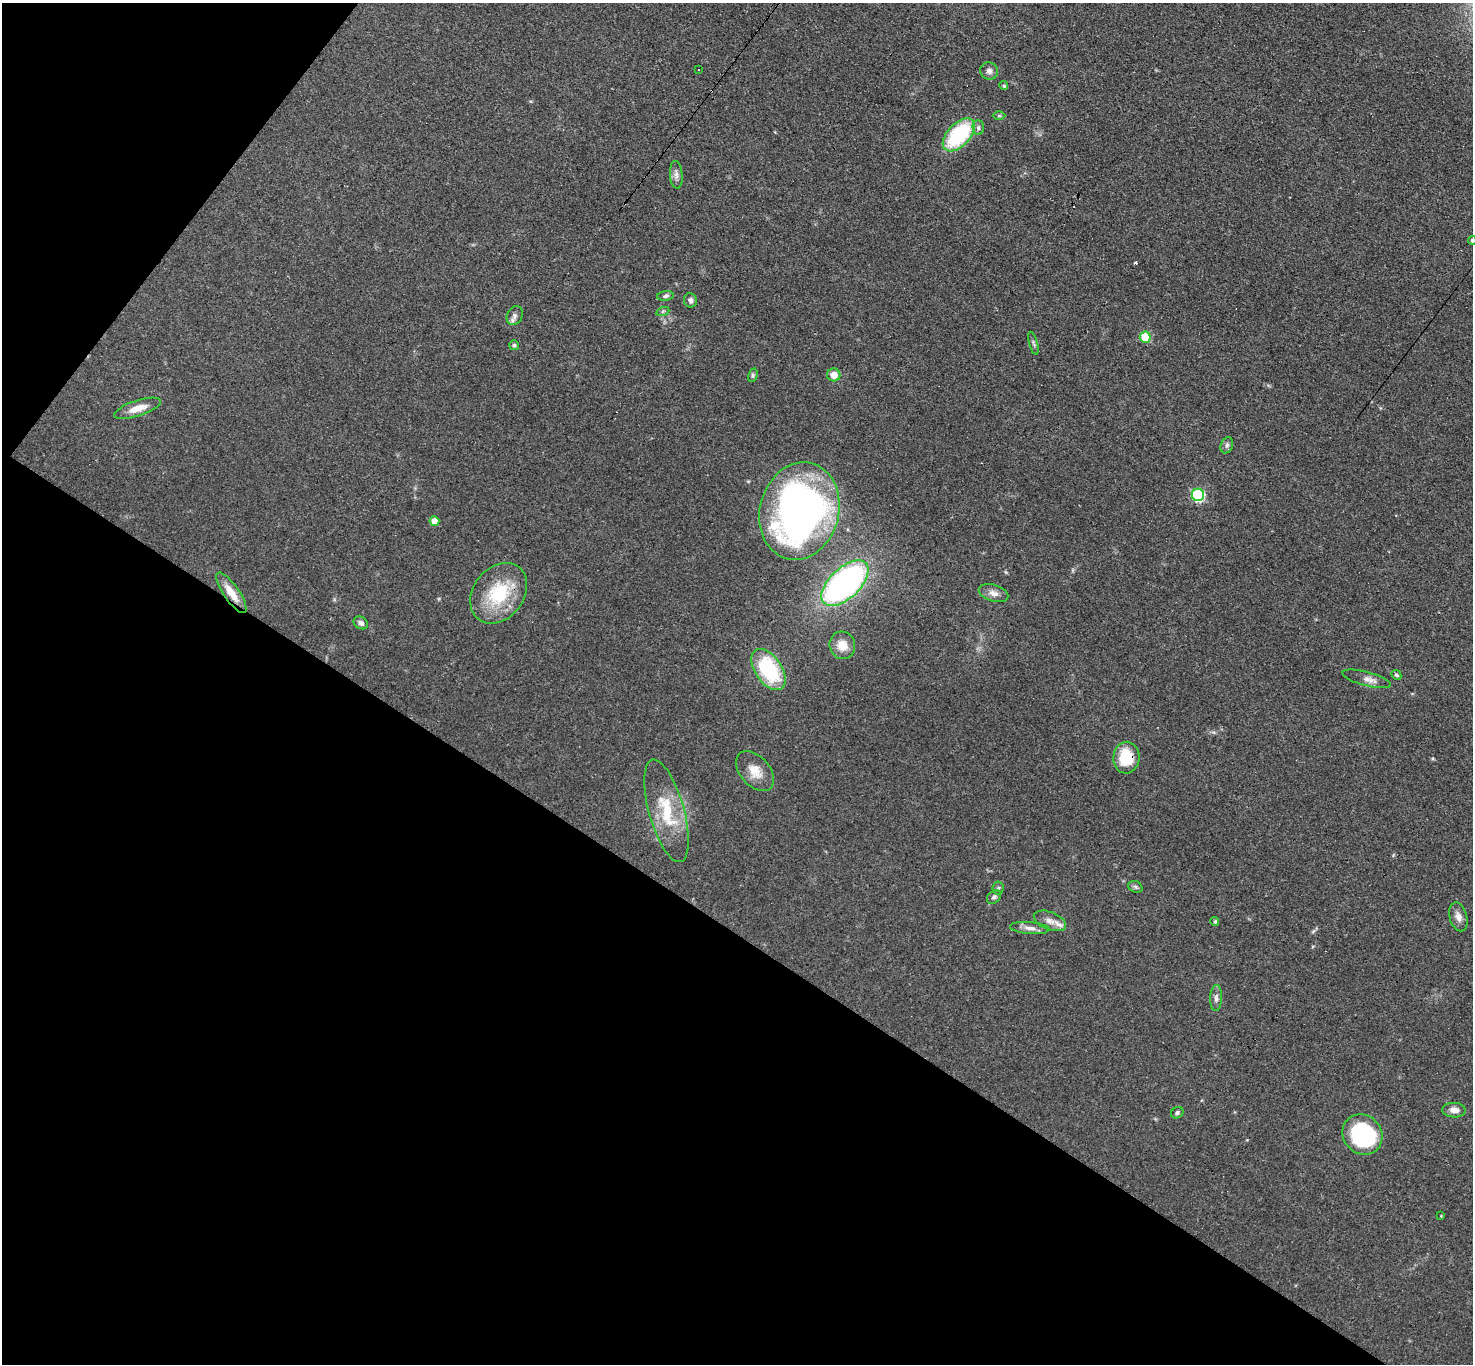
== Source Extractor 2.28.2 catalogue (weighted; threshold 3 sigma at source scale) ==
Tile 9 of 4 x 4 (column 1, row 3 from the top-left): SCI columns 47-1517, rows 1672-3033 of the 6061 x 6051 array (HDU 1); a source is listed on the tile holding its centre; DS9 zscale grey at full resolution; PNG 1475 x 1366 px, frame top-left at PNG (2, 3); each listed source drawn as its Kron ellipse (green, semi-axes under 4 px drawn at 4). Shown black and unused: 36% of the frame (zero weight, under 3 of 4 exposures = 1% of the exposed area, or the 3 px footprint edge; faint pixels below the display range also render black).
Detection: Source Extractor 2.28.2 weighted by HDU 2 'WHT'; one run over the whole footprint, this tile lists its part. Background 0.12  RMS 0.0068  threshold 0.0307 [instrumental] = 3 sigma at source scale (4.5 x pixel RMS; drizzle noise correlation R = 1.50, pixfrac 1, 0.05/0.05 arcsec/px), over >= 5 px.
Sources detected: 46; all 46 listed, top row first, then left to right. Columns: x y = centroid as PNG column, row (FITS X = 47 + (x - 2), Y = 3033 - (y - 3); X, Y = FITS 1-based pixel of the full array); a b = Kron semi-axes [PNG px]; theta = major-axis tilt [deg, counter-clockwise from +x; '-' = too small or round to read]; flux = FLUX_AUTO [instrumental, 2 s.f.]
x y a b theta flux
698 70 3 3 - 3.2
989 71 9 8 - 2.9
1004 86 4 4 - 1.2
999 116 6 4 1 0.88
978 128 7 5 -89 1.7
959 135 20 11 47 59
676 175 14 6 -86 3.2
1472 240 4 4 - 1.4
666 296 8 4 7 1.5
690 300 7 6 - 2.5
663 311 7 4 19 1.1
515 316 10 7 60 2.9
1145 337 5 5 - 24
1033 343 12 3 -75 1.4
514 345 5 5 - 1.1
753 375 7 4 74 1.1
834 375 6 6 - 7.7
137 408 24 8 18 8.5
1227 445 8 6 69 2
1198 495 6 6 - 73
799 511 49 39 75 330
434 521 5 5 - 8.6
845 583 29 15 43 210
231 593 24 7 -55 11
499 593 33 25 52 39
993 593 15 8 -17 4.3
361 623 8 6 -29 2.5
842 645 14 12 -73 9.2
768 670 23 13 -56 52
1396 675 5 4 - 1.2
1367 679 25 7 -15 4.7
1126 758 16 13 86 24
755 771 23 14 -49 11
667 811 53 17 -74 31
1135 887 7 5 -22 1.4
998 888 6 5 - 1.4
994 897 8 6 43 1.7
1458 917 15 8 -74 4.4
1050 921 17 9 -22 5.8
1215 921 4 4 - 1.2
1030 928 20 6 -5 4.3
1216 998 13 6 87 3
1454 1110 11 7 -1 5
1177 1113 6 5 - 1.4
1362 1134 21 19 -48 67
1441 1216 3 3 - 0.47
Overlapping masked pixels (flux is a lower limit): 3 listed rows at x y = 231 593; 499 593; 1126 758
Isophote crosses this tile's border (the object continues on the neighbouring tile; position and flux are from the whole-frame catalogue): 1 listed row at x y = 1472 240